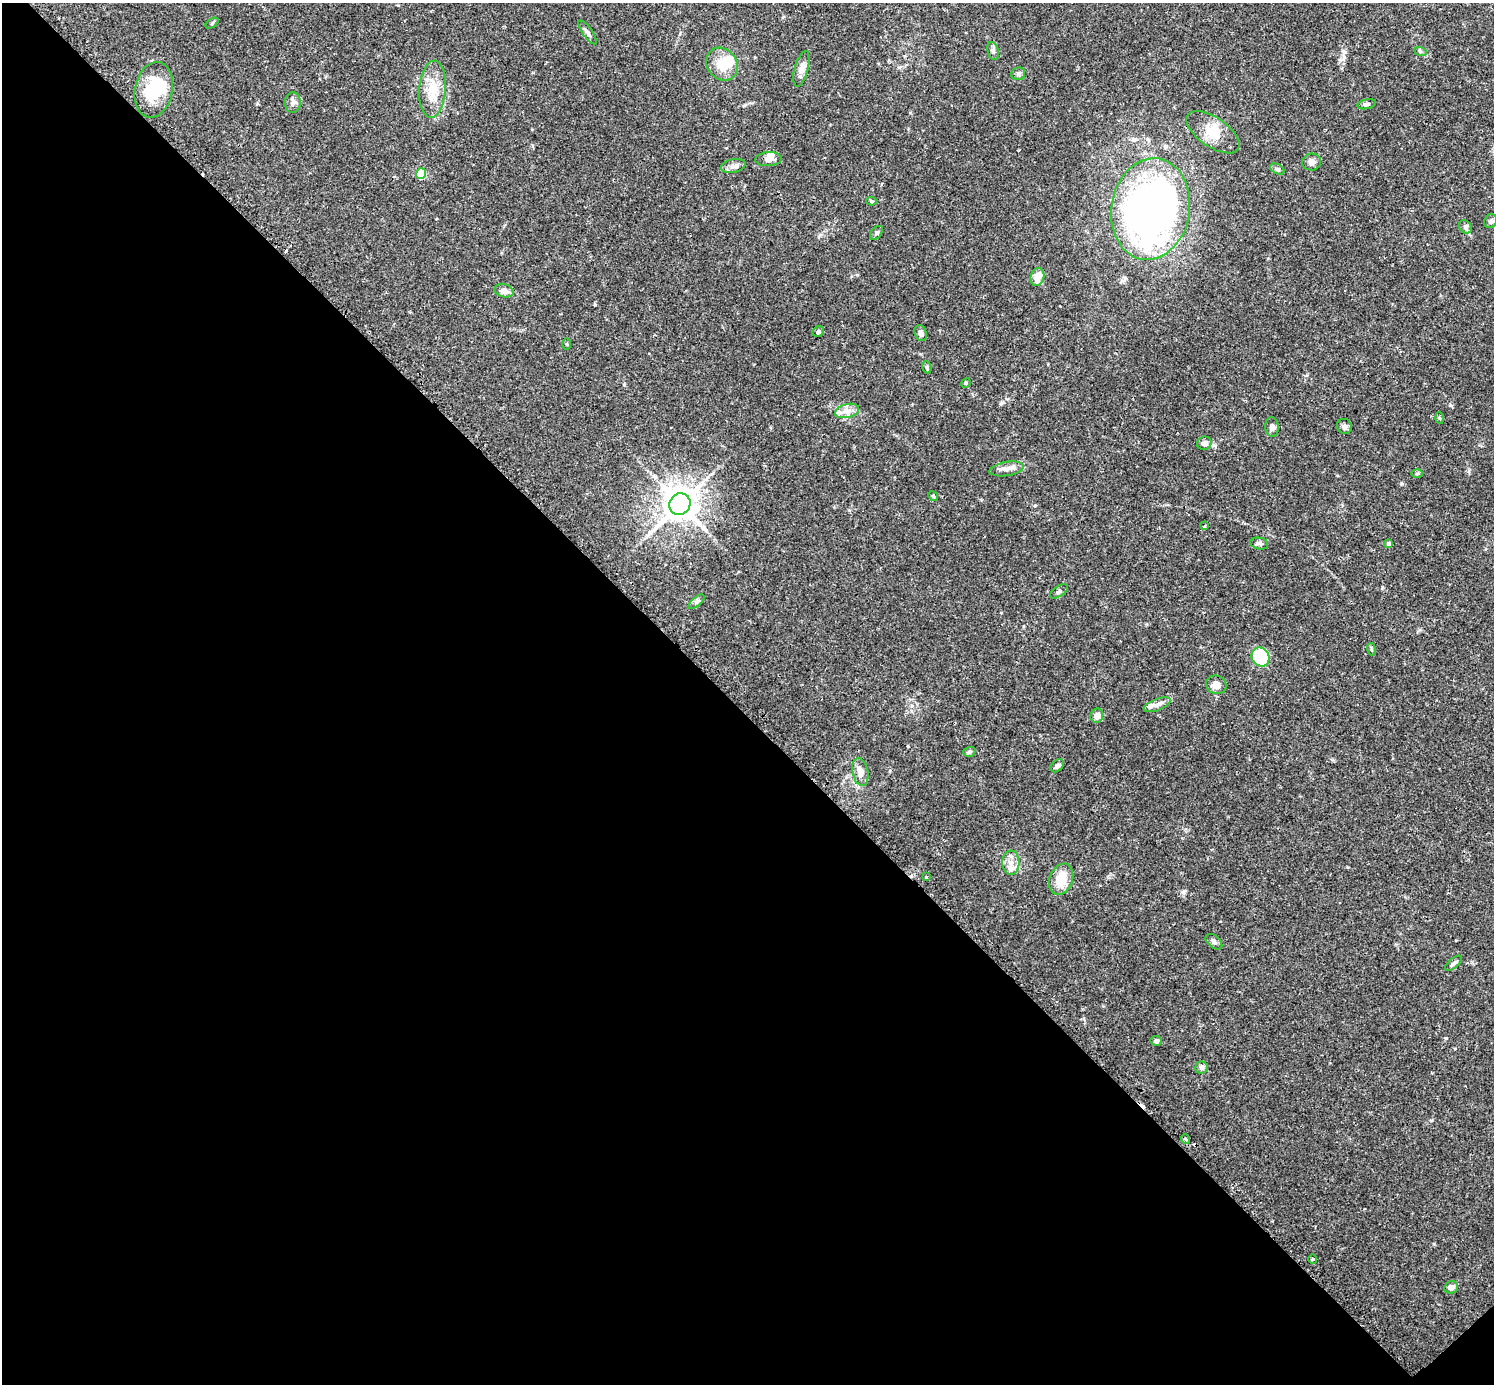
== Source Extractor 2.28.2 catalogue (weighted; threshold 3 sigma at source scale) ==
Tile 14 of 4 x 4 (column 2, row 4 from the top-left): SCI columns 1533-3024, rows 191-1572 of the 6041 x 6040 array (HDU 1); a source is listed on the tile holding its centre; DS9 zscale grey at full resolution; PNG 1496 x 1386 px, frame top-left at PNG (2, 3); each listed source drawn as its Kron ellipse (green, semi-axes under 4 px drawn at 4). Shown black and unused: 49% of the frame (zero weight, under 2 of 3 exposures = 2% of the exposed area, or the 3 px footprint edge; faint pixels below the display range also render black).
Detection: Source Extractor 2.28.2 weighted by HDU 2 'WHT'; one run over the whole footprint, this tile lists its part. Background 0.106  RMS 0.006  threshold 0.0269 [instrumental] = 3 sigma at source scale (4.5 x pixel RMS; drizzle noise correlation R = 1.50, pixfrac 1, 0.05/0.05 arcsec/px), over >= 5 px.
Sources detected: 68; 2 inside a brighter object's white glare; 3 cosmic-ray / hot-pixel residue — neither listed nor drawn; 2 inside a brighter listed object's ellipse — not listed separately; the other 61 listed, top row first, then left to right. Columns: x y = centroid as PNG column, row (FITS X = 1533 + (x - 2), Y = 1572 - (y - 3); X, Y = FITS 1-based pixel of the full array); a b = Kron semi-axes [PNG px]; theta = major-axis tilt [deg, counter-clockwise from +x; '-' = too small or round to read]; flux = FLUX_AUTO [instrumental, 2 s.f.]
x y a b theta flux
212 23 7 4 38 0.87
587 32 14 5 -55 2
993 51 9 5 -75 1.5
1420 51 6 4 -19 1
722 64 17 14 -53 11
801 69 18 7 74 3.7
1018 74 7 6 - 1.6
432 89 29 13 85 14
154 90 28 19 79 27
293 102 10 8 87 2.5
1366 104 9 5 13 1.4
1213 132 30 14 -34 13
769 159 13 7 4 3.6
1312 162 9 8 - 2.6
733 166 12 7 13 2.8
1277 169 7 5 -25 1.1
421 174 5 5 - 35
871 201 5 4 - 0.95
1151 209 51 39 80 280
1491 221 7 6 - 1.5
1465 227 7 5 -46 1.4
876 233 8 5 50 1.1
1037 277 9 7 74 7.4
504 291 10 6 -15 4
818 332 6 5 - 1.3
921 333 8 6 -71 2.6
567 344 5 3 - 0.55
927 367 6 4 -70 0.98
966 383 5 4 - 0.75
847 411 12 7 15 4
1439 418 6 4 -88 0.75
1344 426 8 7 - 1.6
1272 427 10 7 -84 2.3
1204 443 7 6 - 2.8
1006 469 17 7 9 4
1417 473 6 4 1 0.78
933 496 5 4 - 0.7
680 504 11 10 - 1000
1205 526 3 2 - 0.7
1389 543 4 4 - 1.5
1259 544 9 6 -12 1.4
1059 591 10 5 34 1.4
697 602 10 4 39 1.4
1371 649 6 4 -72 0.68
1261 657 10 8 -58 36
1216 685 10 9 - 4.3
1157 705 14 6 21 2.9
1097 716 7 6 - 3.3
969 752 6 5 - 1
1057 766 7 5 42 1.7
860 772 14 8 -79 5
1011 863 12 8 -87 5
926 877 3 3 - 1.7
1061 879 16 11 70 12
1214 942 10 6 -40 1.7
1453 963 10 4 40 1.6
1156 1041 5 5 - 1.8
1201 1067 6 6 - 2.1
1185 1139 5 3 - 0.76
1313 1259 4 4 - 0.8
1451 1287 7 6 - 3.3
Unlisted compact peaks at least as high as the median listed source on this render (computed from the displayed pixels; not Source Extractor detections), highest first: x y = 1183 892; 1401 483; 1446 1038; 1434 1244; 1382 587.